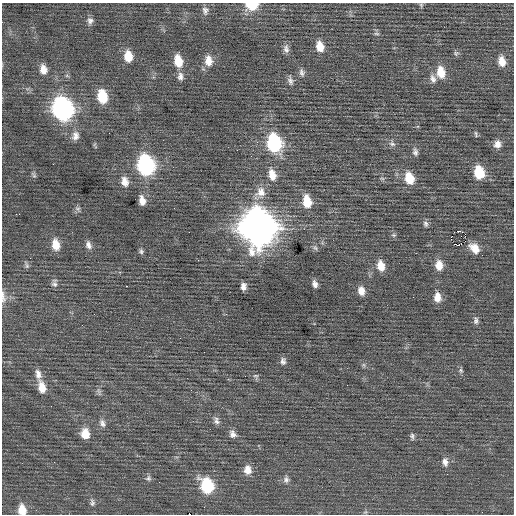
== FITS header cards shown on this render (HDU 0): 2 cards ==
NAXIS1  =                  512 / Axis length
NAXIS2  =                  512 / Axis length

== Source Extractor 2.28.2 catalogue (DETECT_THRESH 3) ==
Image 512 x 512 px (HDU 0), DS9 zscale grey, 1 PNG px = 1 image px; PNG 516 x 516 px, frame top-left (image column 1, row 512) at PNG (2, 3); no overlay
Background 0.0381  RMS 0.75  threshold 2.25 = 3 sigma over >= 5 px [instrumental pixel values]
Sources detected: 86; all 86 listed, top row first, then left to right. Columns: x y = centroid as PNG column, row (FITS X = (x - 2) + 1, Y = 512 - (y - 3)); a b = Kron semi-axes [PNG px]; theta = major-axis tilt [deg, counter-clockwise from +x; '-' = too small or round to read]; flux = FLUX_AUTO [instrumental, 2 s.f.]
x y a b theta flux
252 5 10 7 3 1500
421 5 6 5 - 76
205 10 10 8 -84 220
90 21 10 8 89 200
376 34 8 4 -1 82
320 46 12 8 -75 620
286 49 12 7 -83 220
456 53 8 7 - 100
128 56 11 8 -82 810
178 61 13 8 -77 910
208 61 13 9 -85 530
502 61 11 8 -80 510
43 69 11 8 -80 430
302 72 10 7 -78 180
441 72 14 9 -79 810
180 76 12 8 -89 260
433 79 12 7 -68 250
290 81 12 6 -78 190
102 97 12 8 -78 1500
62 109 14 11 -74 16000
476 134 10 4 -74 84
75 136 12 9 75 310
274 143 13 10 -77 5200
392 144 10 7 -18 170
497 144 9 8 - 330
415 152 10 6 -85 180
146 165 13 10 -77 9300
479 173 11 8 -79 1600
34 175 8 5 -61 92
272 175 14 8 -77 580
382 178 7 4 -19 77
409 178 12 8 -74 1100
125 182 12 8 -76 410
261 192 14 13 - 590
142 200 9 6 -79 400
307 202 13 8 -80 1000
174 208 2 2 - 27
78 209 9 6 -33 130
18 214 6 2 1 170
425 224 8 6 -74 140
258 228 17 14 -74 90000
460 231 3 2 - 8100
189 232 2 2 - 70
393 235 6 5 - 83
451 239 4 2 - 500
461 243 3 2 - 56
456 244 7 2 -16 79
56 245 12 8 -78 660
88 245 11 7 -69 230
315 248 8 6 -66 110
474 248 10 7 -44 560
141 251 6 6 - 100
27 265 9 5 -80 110
439 265 12 9 -86 550
381 266 11 8 -80 580
54 283 11 7 87 180
315 284 8 6 -72 220
126 286 3 2 - 160
243 287 7 5 90 250
361 291 10 7 -81 410
3 297 18 6 -85 270
437 297 11 8 88 470
476 320 10 6 90 160
283 361 9 7 -90 170
364 365 7 4 -71 88
461 370 7 6 - 110
38 374 15 7 -78 340
256 376 8 7 - 120
347 385 2 2 - 28
42 387 15 9 -77 660
99 392 12 5 -76 130
216 421 11 6 -70 200
102 423 11 8 -63 250
85 434 12 10 -77 700
233 434 10 7 -60 250
412 436 9 5 -81 120
54 462 2 2 - 24
445 462 12 8 -77 280
247 470 11 9 -87 470
148 478 8 7 - 150
286 479 10 7 84 190
207 486 12 10 -69 3300
92 503 10 7 -80 160
22 510 11 8 -80 650
365 512 6 4 42 73
189 514 2 2 - 290
At the frame edge (FLAGS 8, measured only in part): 4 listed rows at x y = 252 5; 3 297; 22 510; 189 514